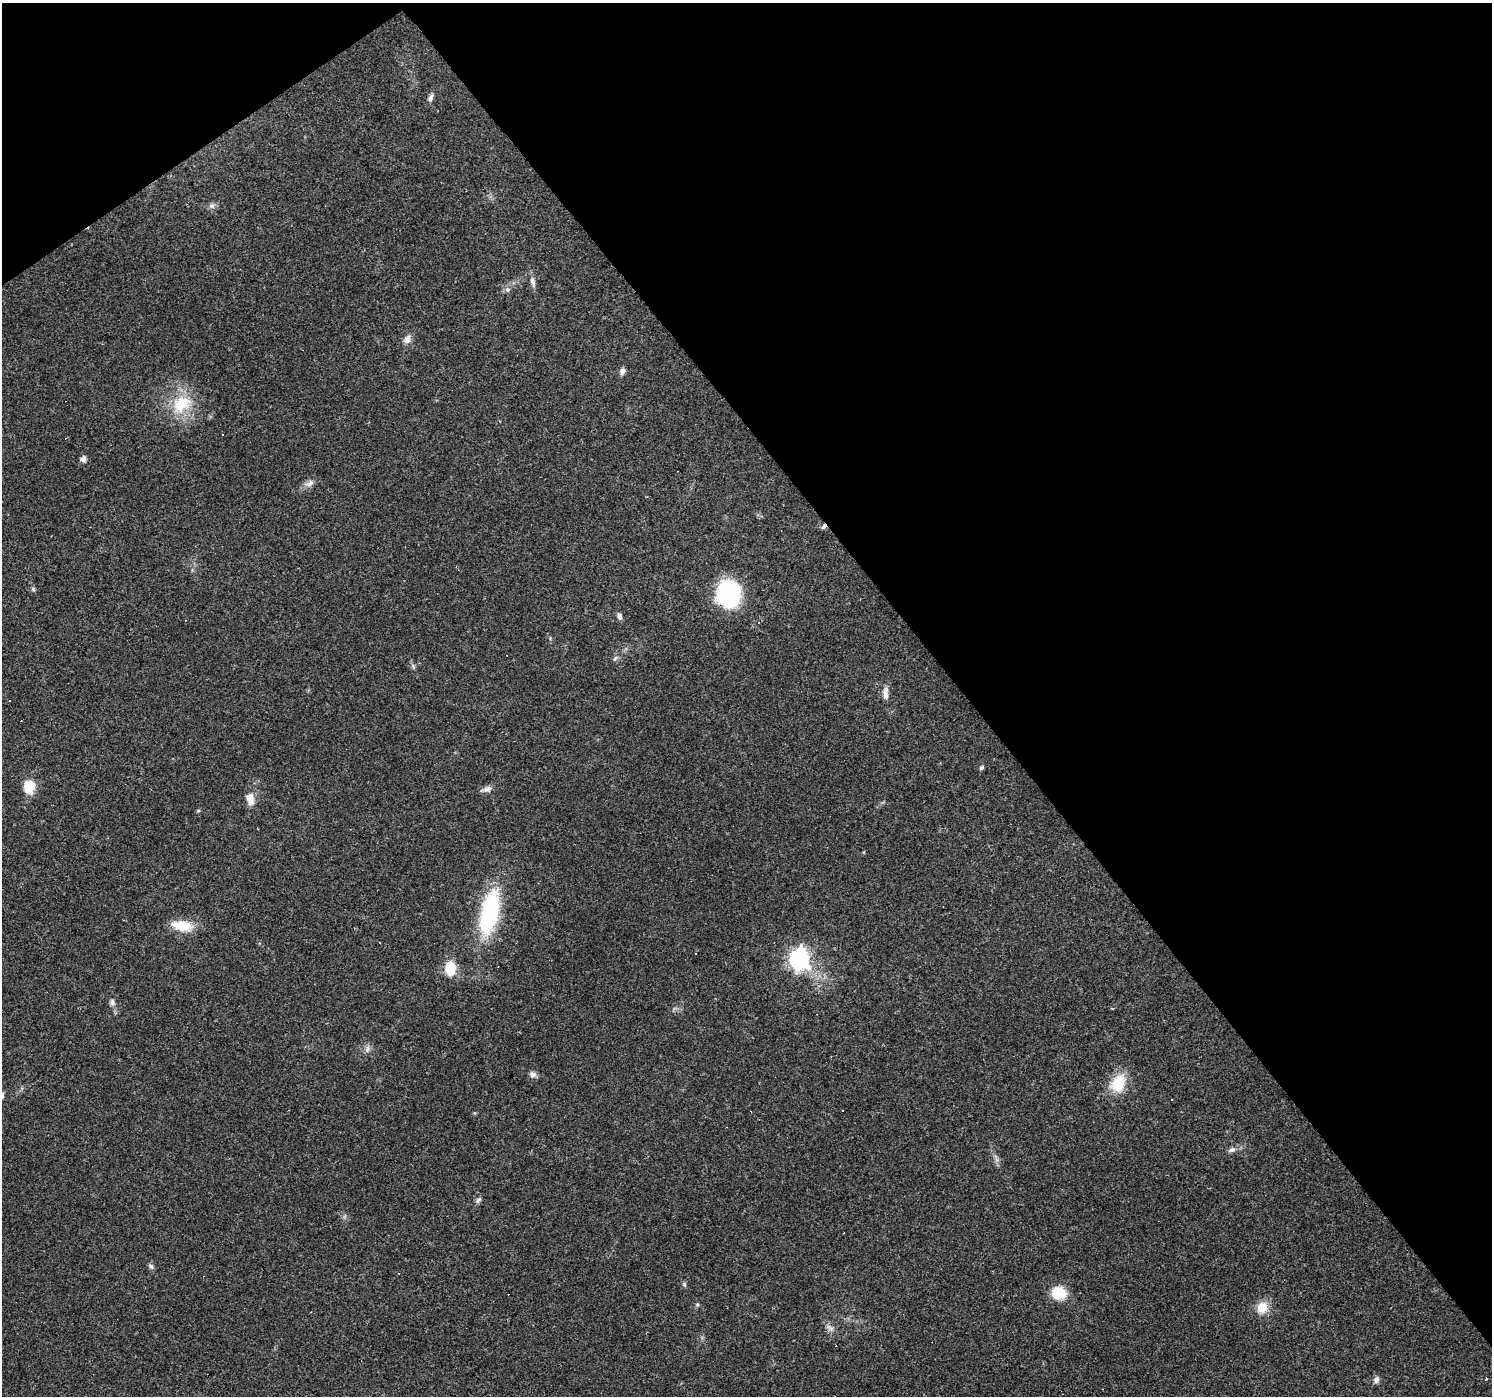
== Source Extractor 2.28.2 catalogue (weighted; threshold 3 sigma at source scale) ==
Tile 3 of 4 x 4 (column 3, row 1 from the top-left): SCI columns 2981-4470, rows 4314-5707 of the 5961 x 5898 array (HDU 1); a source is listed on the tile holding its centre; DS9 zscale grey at full resolution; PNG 1494 x 1398 px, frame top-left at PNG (2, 3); no overlay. Shown black and unused: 38% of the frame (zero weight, under 3 of 4 exposures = <1% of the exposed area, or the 3 px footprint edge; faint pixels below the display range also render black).
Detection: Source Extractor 2.28.2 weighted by HDU 2 'WHT'; one run over the whole footprint, this tile lists its part. Background 0.0723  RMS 0.0043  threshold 0.0195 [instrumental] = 3 sigma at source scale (4.5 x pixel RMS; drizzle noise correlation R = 1.50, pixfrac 1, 0.0396/0.0396 arcsec/px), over >= 5 px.
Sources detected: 50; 10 cosmic-ray / hot-pixel residue — not listed; the other 40 listed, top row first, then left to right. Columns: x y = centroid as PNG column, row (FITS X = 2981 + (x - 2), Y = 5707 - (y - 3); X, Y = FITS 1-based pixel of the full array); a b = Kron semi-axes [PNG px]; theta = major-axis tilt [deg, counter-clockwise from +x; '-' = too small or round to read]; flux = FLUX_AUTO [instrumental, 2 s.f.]
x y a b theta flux
431 98 11 6 62 1.8
212 206 8 8 - 1.5
533 282 16 6 -75 2.1
508 290 7 7 - 1.4
407 339 14 9 64 2.7
622 371 8 6 81 1.8
181 404 30 22 35 18
83 459 5 5 - 2.6
309 483 15 8 24 2.5
824 526 7 5 44 1.1
33 589 5 5 - 0.78
729 594 16 13 -79 97
619 616 8 6 -82 1.4
615 658 9 4 54 0.86
413 666 9 5 -63 0.97
885 695 14 7 -75 2.6
981 768 6 5 - 0.79
29 787 15 12 85 8.8
487 789 15 7 13 2
250 798 15 9 -81 4.7
198 811 5 4 - 0.58
489 912 49 19 78 48
182 926 28 13 -10 9.9
379 942 2 2 - 0.41
799 958 9 8 - 170
450 968 15 10 -89 11
112 1002 9 7 -75 1.6
367 1049 11 4 75 1.4
533 1074 9 8 - 1.8
1118 1083 20 14 63 14
1172 1100 3 3 - 0.69
1232 1150 10 6 16 1.8
478 1200 10 6 46 1.2
151 1266 8 6 -57 1.1
684 1284 7 5 -75 0.83
1059 1293 14 12 -17 12
697 1304 6 5 - 0.61
1262 1308 17 14 61 6.6
830 1328 12 6 -34 1.9
1376 1380 8 7 - 1.6
Overlapping masked pixels (flux is a lower limit): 1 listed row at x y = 824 526